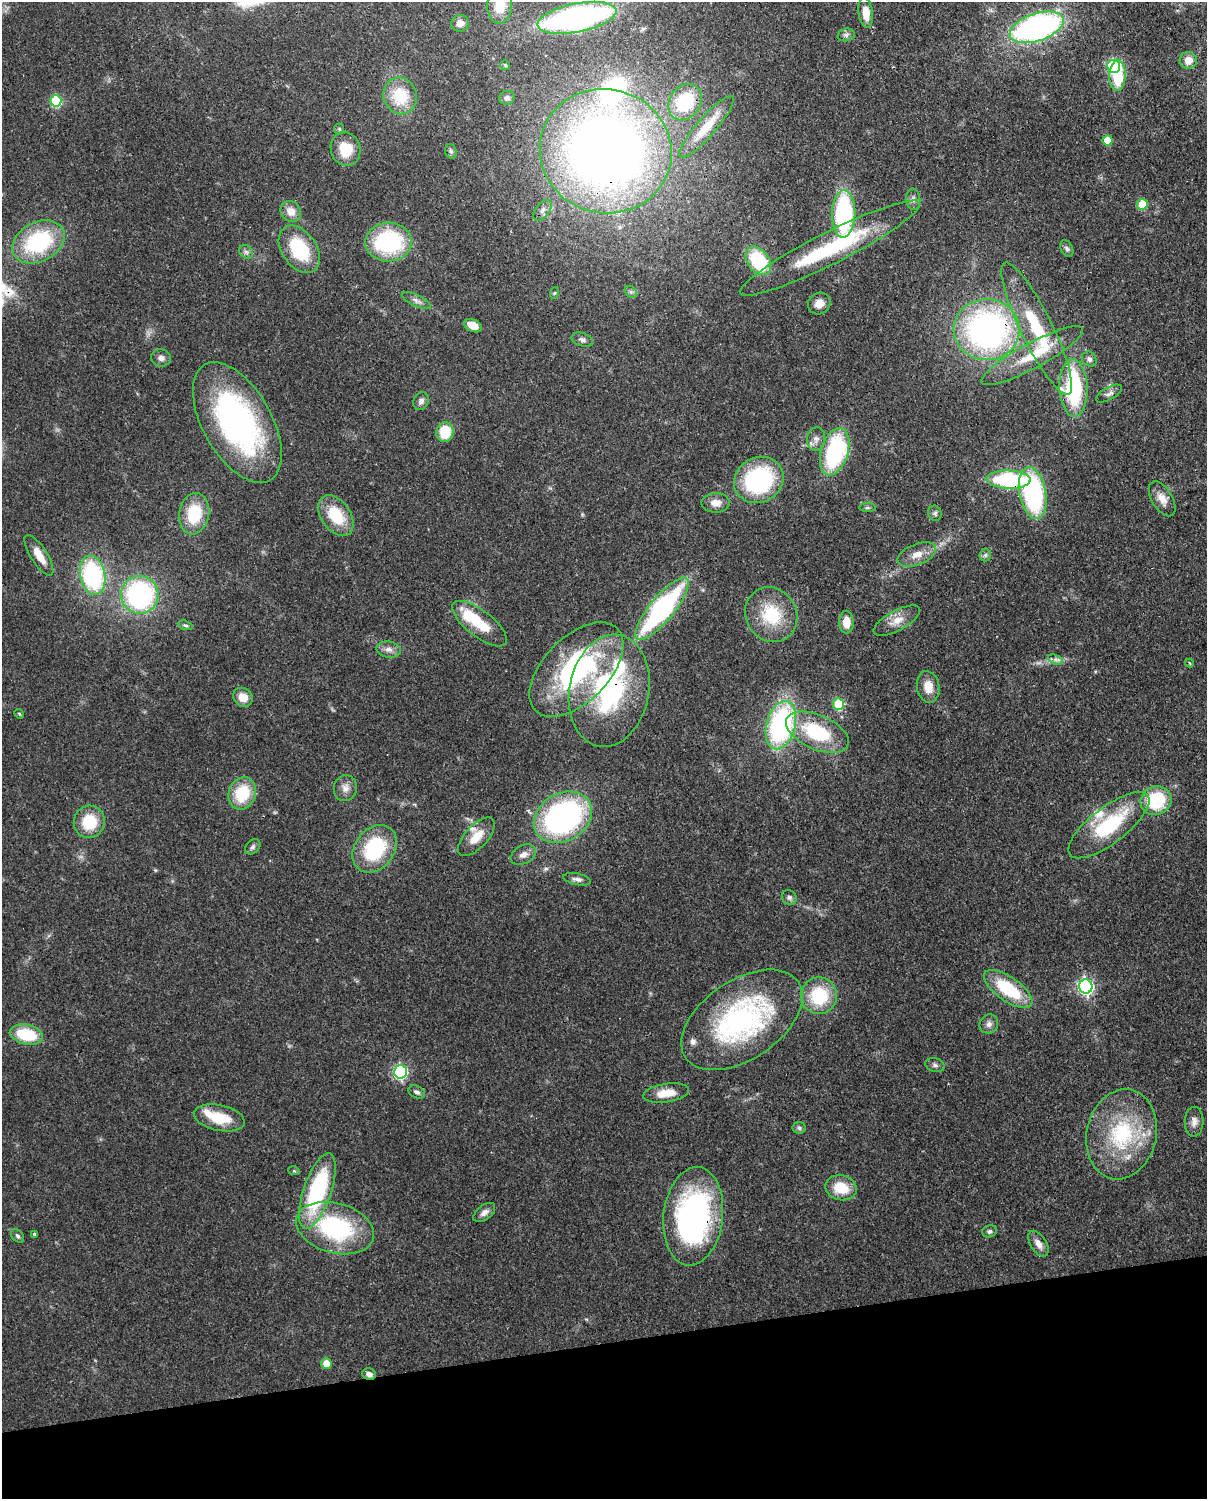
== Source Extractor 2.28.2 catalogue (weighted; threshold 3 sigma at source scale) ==
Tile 10 of 4 x 3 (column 2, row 3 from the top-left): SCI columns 1303-2507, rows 161-1657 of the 5007 x 4916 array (HDU 1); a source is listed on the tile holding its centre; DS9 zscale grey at full resolution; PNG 1209 x 1501 px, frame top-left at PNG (2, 2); each listed source drawn as its Kron ellipse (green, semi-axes under 4 px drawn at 4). Shown black and unused: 10% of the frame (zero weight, under 3 of 4 exposures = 7% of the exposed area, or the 3 px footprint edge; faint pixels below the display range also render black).
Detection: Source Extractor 2.28.2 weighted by HDU 2 'WHT'; one run over the whole footprint, this tile lists its part. Background 0.126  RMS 0.0044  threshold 0.02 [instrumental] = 3 sigma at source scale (4.5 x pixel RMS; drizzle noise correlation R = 1.50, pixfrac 1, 0.05/0.05 arcsec/px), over >= 5 px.
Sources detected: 126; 1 inside a brighter object's white glare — neither listed nor drawn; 6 inside a brighter listed object's ellipse — not listed separately; the other 119 listed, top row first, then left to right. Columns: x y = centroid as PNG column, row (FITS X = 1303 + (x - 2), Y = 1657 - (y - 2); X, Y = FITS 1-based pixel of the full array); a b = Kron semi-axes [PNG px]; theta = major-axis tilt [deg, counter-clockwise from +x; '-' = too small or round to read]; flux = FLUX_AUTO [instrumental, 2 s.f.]
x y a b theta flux
500 6 18 12 86 8.4
866 13 15 7 -83 6
577 18 40 14 11 140
460 23 9 8 - 2.9
1037 27 28 13 18 140
846 35 8 6 14 1.4
1188 60 8 8 - 4.4
505 65 5 4 - 0.72
1114 66 6 6 - 73
1117 76 15 8 88 17
400 96 18 16 -71 17
507 98 7 7 - 1.4
56 101 6 5 - 32
685 102 19 15 55 21
706 127 40 9 49 10
339 129 5 5 - 0.81
1107 141 5 5 - 11
346 149 17 14 -74 12
451 151 7 5 -69 1
606 151 66 62 -15 400
913 199 10 7 -85 1.9
1142 204 5 5 - 16
542 210 12 7 52 2.1
291 211 11 9 -48 4.9
844 214 24 11 89 65
38 242 28 19 28 43
388 242 23 19 1 47
830 248 100 16 27 48
299 249 26 17 -55 26
1067 249 9 6 -61 1.2
246 252 7 6 - 1.3
758 261 16 10 -52 30
631 292 7 5 -43 0.96
554 293 6 4 70 0.56
416 300 16 5 -26 1.9
819 304 11 10 - 3.9
473 326 9 6 -23 4.5
1037 329 73 16 -64 32
987 330 33 30 -4 150
582 340 11 6 -19 1.7
1032 356 57 12 28 17
161 358 10 8 -10 2.1
1089 359 8 7 - 1.4
1073 388 29 14 -87 49
1109 394 14 6 29 1.9
421 401 9 7 62 1.9
237 423 66 34 -60 120
445 432 10 8 80 14
816 439 12 9 80 2.8
835 452 24 13 73 56
759 480 25 22 30 55
1009 480 22 9 -1 48
1033 493 26 13 -79 69
1162 499 19 10 -59 4.8
716 503 14 10 1 3.9
867 508 8 4 0 0.88
935 513 8 6 -70 1.2
194 514 21 15 80 20
336 516 23 14 -55 18
917 554 20 10 22 5.5
39 555 23 8 -58 6.8
985 555 6 6 - 1
93 575 20 12 -78 58
140 595 19 18 - 78
662 609 39 12 50 87
771 615 28 25 -58 21
897 621 26 10 28 5.8
846 622 11 7 -88 6.4
480 624 33 13 -38 17
185 625 7 4 -18 0.87
389 649 12 8 -7 2.7
1055 659 8 4 -19 1.4
1189 663 4 3 - 0.41
576 670 58 32 45 82
928 687 16 11 -79 6.2
609 691 57 39 79 78
243 697 10 9 - 5.4
838 704 6 5 - 25
19 714 5 4 - 0.55
781 725 24 14 75 80
817 732 33 17 -24 31
345 788 13 11 78 3.4
242 793 16 13 69 19
1156 800 16 14 20 27
563 817 31 24 31 110
89 822 16 15 - 15
1109 825 49 18 37 34
476 837 24 11 47 7.7
253 847 9 6 44 1.2
375 849 26 19 53 33
523 855 13 9 28 3
577 879 14 5 -11 2
789 897 8 7 - 1.4
1086 986 7 6 - 120
1008 989 28 12 -35 25
819 996 18 18 - 24
742 1020 68 39 34 96
989 1024 10 9 - 2.2
26 1034 17 10 -12 21
935 1065 10 6 -15 1.5
400 1072 6 6 - 76
416 1092 8 6 -26 1.5
666 1093 23 9 8 7.8
219 1118 26 13 -12 14
1194 1122 15 9 89 2.9
799 1128 6 5 - 1.1
1121 1134 46 35 77 43
294 1171 6 3 -18 0.49
841 1188 16 12 -13 11
317 1191 39 14 71 57
484 1212 13 7 38 2.3
693 1216 49 29 83 120
335 1228 40 25 -15 54
989 1231 7 6 - 1.2
35 1234 4 3 - 0.95
18 1236 8 5 -50 1.1
1038 1244 14 8 -59 3.3
326 1363 5 5 - 8.6
369 1374 7 6 - 1.9
Overlapping masked pixels (flux is a lower limit): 7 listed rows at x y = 606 151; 987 330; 1009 480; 609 691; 693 1216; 335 1228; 369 1374
Isophote crosses this tile's border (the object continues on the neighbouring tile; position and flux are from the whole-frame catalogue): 1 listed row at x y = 500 6